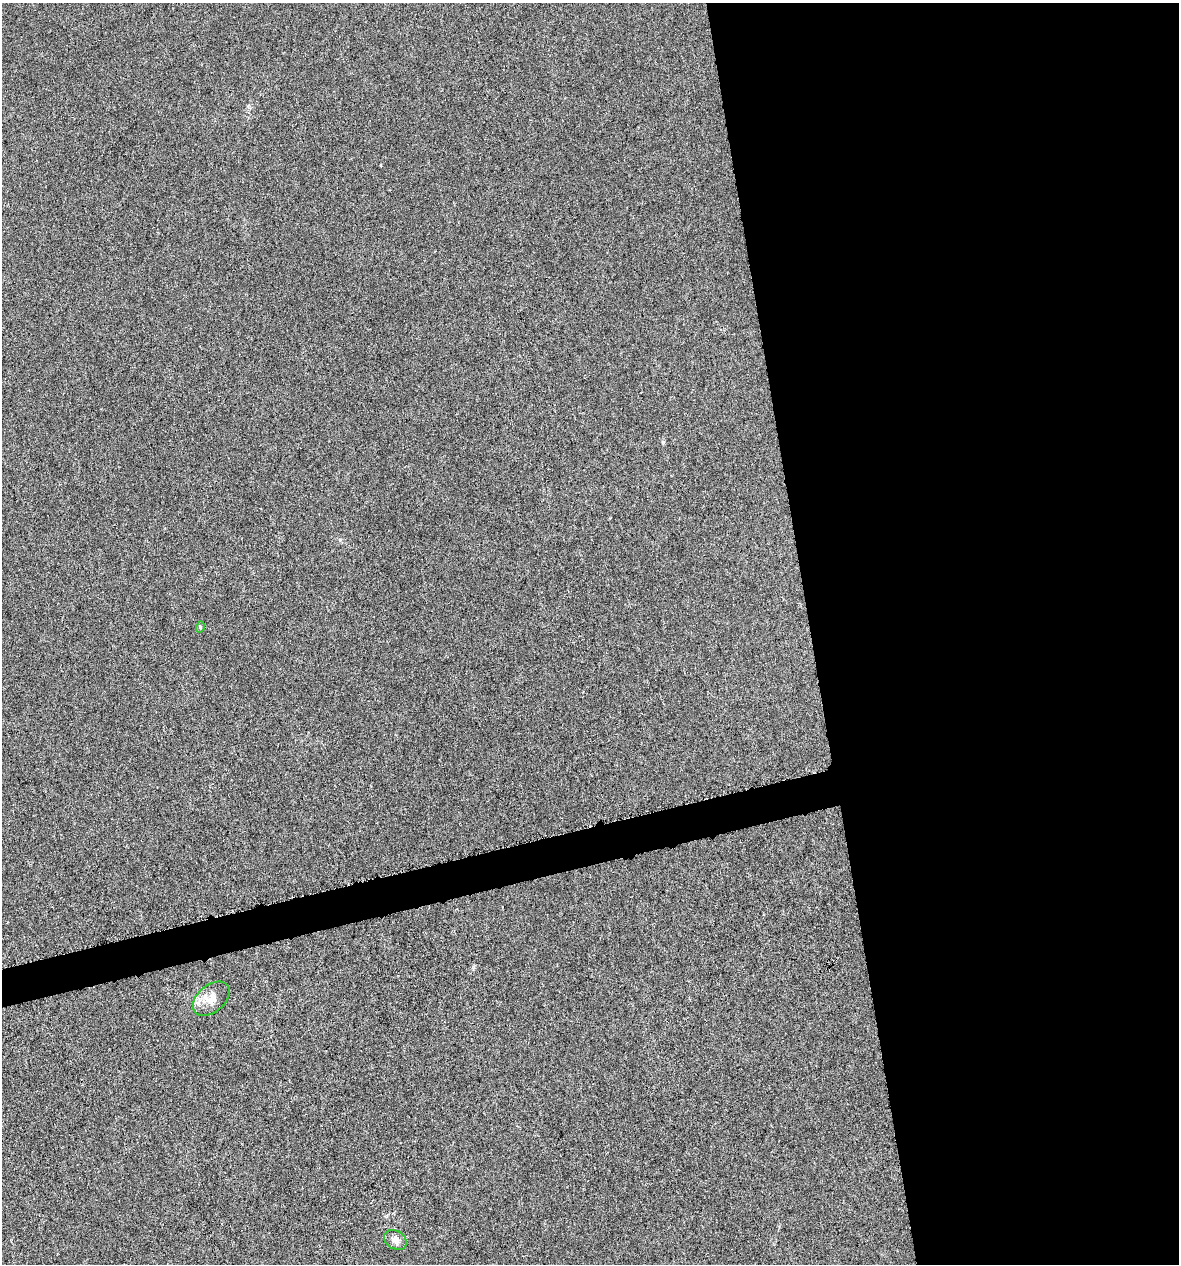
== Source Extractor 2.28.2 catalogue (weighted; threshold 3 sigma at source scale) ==
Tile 8 of 4 x 4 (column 4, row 2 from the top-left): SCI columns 3572-4748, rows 2525-3786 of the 4843 x 5052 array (HDU 1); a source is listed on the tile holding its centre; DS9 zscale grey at full resolution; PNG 1181 x 1266 px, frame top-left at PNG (2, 3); each listed source drawn as its Kron ellipse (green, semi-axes under 4 px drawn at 4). Shown black and unused: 33% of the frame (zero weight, under 4 of 8 exposures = <1% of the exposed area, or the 3 px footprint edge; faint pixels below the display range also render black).
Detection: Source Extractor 2.28.2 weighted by HDU 2 'WHT'; one run over the whole footprint, this tile lists its part. Background -0.00911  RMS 0.0022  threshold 0.00881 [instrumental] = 3 sigma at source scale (4.09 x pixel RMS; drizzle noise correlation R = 1.36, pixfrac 0.8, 0.0396/0.0396 arcsec/px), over >= 5 px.
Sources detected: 3; all 3 listed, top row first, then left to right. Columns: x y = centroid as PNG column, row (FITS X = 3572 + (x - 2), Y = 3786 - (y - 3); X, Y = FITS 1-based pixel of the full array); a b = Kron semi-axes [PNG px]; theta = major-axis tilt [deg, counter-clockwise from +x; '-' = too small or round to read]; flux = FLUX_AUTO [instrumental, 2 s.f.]
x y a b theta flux
200 627 6 3 74 0.22
211 999 21 13 40 2.8
395 1240 12 9 -33 1.2